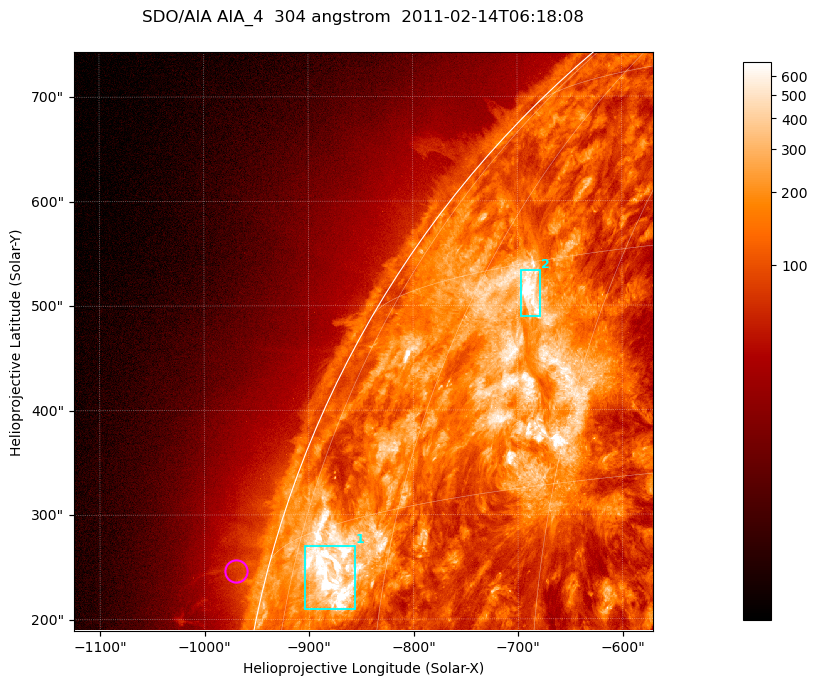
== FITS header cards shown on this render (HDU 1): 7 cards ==
TELESCOP= 'SDO/AIA '           / For AIA: SDO/AIA
INSTRUME= 'AIA_4   '           / For AIA: AIA_ATA1, AIA_ATA2, AIA_ATA3 or AIA_AT
WAVELNTH=                  304 / [angstrom] Wavelength
WAVEUNIT= 'angstrom'           / Wavelength unit: angstrom
DATE-OBS= '2011-02-14T06:18:08.124' / [ISO] Date when observation started; ISO 8
CTYPE1  = 'HPLN-TAN'           / CTYPE1; Typically HPLN
CTYPE2  = 'HPLT-TAN'           / CTYPE2; Typically HPLT

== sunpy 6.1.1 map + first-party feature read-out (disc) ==
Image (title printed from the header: SDO/AIA AIA_4  304 angstrom  2011-02-14T06:18:08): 923 x 923 px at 0.6 arcsec/px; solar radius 972 arcsec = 1619 px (partial field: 4.9% of the solar disc is inside the frame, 47% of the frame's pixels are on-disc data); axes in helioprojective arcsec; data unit not stated in the header (colour bar unlabelled)
Orientation: roll -0.132 deg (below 1 deg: not rotated)
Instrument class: DISC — disc imager (sunpy class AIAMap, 304 A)
Bright regions (active regions / flare kernels): reference = the on-disc median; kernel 7 px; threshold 5 sigma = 376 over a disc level ~130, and >= 1.15x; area >= 851 px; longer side >= 11 px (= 6.6 arcsec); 2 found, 2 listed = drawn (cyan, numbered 1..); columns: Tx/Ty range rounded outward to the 2 arcsec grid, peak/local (2 s.f.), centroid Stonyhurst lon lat
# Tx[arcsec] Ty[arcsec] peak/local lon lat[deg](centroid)
1 -904..-856 208..270 8.2 -68 +12
2 -698..-678 488..534 9.4 -53 +28
Off-limb structures (1.02-1.3 R_sun): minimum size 400 px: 4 found; the strongest spans PA ~75 deg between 1.02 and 1.05 R_sun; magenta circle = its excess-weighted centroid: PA ~75 deg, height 1.03 R_sun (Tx ~-970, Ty ~246 arcsec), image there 1.5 x the reference